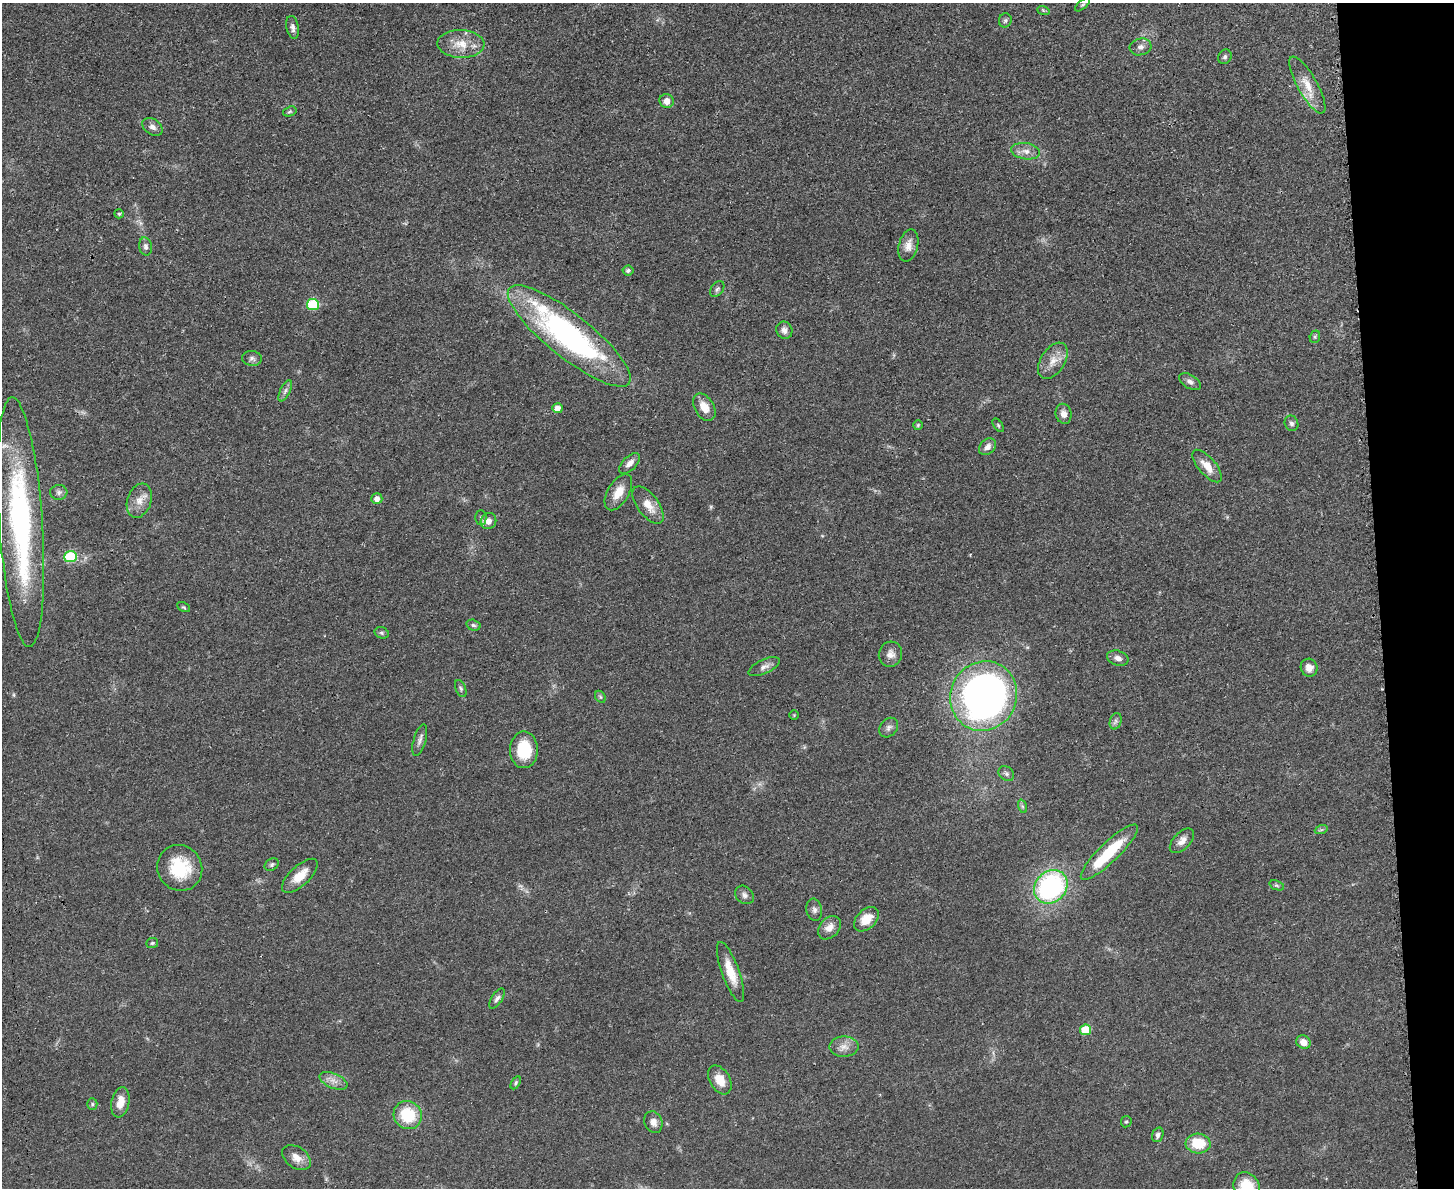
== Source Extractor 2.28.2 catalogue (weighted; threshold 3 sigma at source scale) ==
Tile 9 of 3 x 4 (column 3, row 3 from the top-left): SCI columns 3045-4496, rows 1199-2384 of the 4749 x 4767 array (HDU 1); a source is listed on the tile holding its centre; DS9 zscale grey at full resolution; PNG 1456 x 1190 px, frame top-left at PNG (2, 3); each listed source drawn as its Kron ellipse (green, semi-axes under 4 px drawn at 4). Shown black and unused: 5% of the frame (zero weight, under 3 of 4 exposures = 2% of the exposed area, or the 3 px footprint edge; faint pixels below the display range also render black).
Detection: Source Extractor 2.28.2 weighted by HDU 2 'WHT'; one run over the whole footprint, this tile lists its part. Background 0.0461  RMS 0.0053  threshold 0.0236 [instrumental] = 3 sigma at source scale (4.5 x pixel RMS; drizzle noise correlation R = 1.50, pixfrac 1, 0.05/0.05 arcsec/px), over >= 5 px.
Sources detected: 94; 2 too faint to see at this stretch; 1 inside a brighter object's white glare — neither listed nor drawn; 1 inside a brighter listed object's ellipse — not listed separately; the other 90 listed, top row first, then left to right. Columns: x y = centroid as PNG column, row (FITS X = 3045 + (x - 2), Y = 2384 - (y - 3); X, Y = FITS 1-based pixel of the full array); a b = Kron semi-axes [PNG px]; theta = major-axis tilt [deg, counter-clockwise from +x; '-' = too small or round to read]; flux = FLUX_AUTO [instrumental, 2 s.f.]
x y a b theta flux
1082 5 9 4 40 0.83
1043 10 6 4 -19 0.78
1005 20 7 6 - 1.3
293 27 11 6 -79 2.3
461 44 23 14 -2 11
1140 47 11 8 15 2.5
1225 57 7 6 - 1.4
1307 85 32 10 -61 9.5
667 101 7 7 - 4.3
290 111 7 4 18 0.84
152 127 11 7 -35 2.6
1026 151 14 8 -8 3.8
119 214 5 4 - 0.72
908 245 16 9 76 4.8
145 246 9 6 -80 1.8
628 270 5 5 - 1.4
717 289 9 6 54 1.5
313 304 6 5 - 36
784 330 9 8 - 2.8
569 336 76 21 -38 140
1315 337 6 5 - 0.95
252 358 10 7 -4 1.8
1053 361 20 12 57 6.9
1190 382 12 6 -31 2.1
285 391 11 5 64 1.9
704 407 15 9 -59 6.7
557 408 5 5 - 4.9
1064 414 10 8 -76 3
1291 423 8 6 -65 1.7
918 425 5 5 - 0.67
998 425 8 4 -55 0.8
987 447 9 7 43 2.9
629 463 13 6 44 3.2
1207 466 20 8 -49 7.5
59 492 8 7 - 1.6
618 492 20 10 59 7.7
377 499 5 5 - 3.3
139 501 18 12 71 5.9
648 505 22 10 -53 7.5
481 518 7 5 -90 1.2
488 521 8 7 - 3.8
21 522 125 22 -86 130
70 557 6 5 - 40
184 607 7 4 -27 0.79
473 625 7 5 -16 1.4
382 633 7 5 -16 1.1
890 654 12 11 - 3.9
1118 658 11 7 -18 2.9
764 667 17 7 25 3
1309 668 9 8 - 3.8
461 688 9 5 -69 1.2
984 696 35 33 65 290
600 697 6 4 -60 0.85
794 715 4 4 - 0.48
1116 721 8 5 74 1.5
889 728 11 8 49 2.2
420 740 16 6 74 2.2
524 750 18 14 -89 19
1006 774 8 6 -39 1.5
1022 806 7 4 -71 0.97
1321 830 6 4 18 0.86
1182 841 15 8 46 4
1109 852 38 10 44 27
272 865 7 5 35 1.1
180 868 23 22 - 25
300 876 22 10 43 8.3
1277 885 8 4 -20 0.92
1051 887 18 15 45 85
744 895 10 8 -44 2.1
814 910 11 7 -80 2.1
866 919 14 9 43 8.9
829 928 13 9 46 4.9
152 943 6 5 - 0.86
731 972 32 8 -70 10
497 999 11 5 57 1.8
1086 1030 5 5 - 19
1304 1042 7 6 - 5.1
844 1047 14 10 1 4.5
720 1080 15 10 -60 7.6
333 1081 15 7 -23 3.7
516 1083 7 4 59 0.88
120 1102 15 9 79 6.2
92 1104 5 5 - 0.88
408 1115 14 13 - 22
653 1122 11 8 -66 3.5
1126 1122 6 5 - 0.82
1158 1135 7 5 71 1.6
1198 1143 12 10 -4 15
297 1158 16 10 -35 5.2
1247 1188 16 12 -70 18
Overlapping masked pixels (flux is a lower limit): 1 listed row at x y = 21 522
Isophote crosses this tile's border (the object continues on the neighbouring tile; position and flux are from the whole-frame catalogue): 1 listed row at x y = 1247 1188